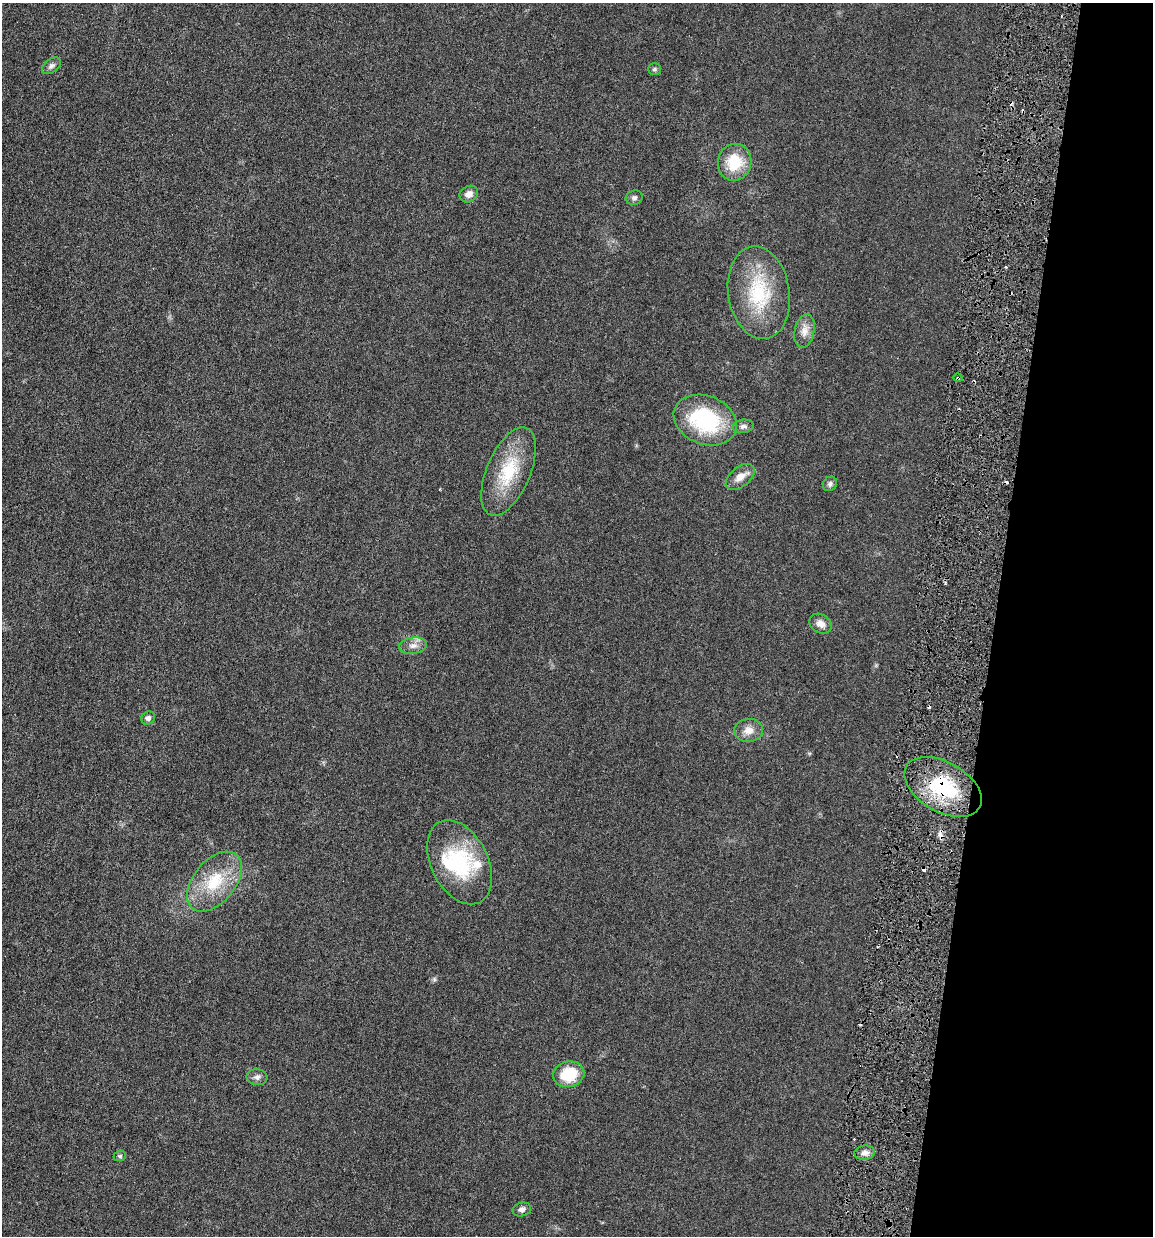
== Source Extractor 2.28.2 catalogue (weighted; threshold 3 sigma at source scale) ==
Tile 8 of 4 x 4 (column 4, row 2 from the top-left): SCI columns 3678-4828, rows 2488-3721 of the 4951 x 5000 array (HDU 1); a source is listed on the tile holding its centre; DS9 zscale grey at full resolution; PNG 1155 x 1238 px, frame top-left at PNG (2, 3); each listed source drawn as its Kron ellipse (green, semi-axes under 4 px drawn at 4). Shown black and unused: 14% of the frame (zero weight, under 3 of 6 exposures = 1% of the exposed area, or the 3 px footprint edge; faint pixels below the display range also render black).
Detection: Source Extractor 2.28.2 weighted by HDU 2 'WHT'; one run over the whole footprint, this tile lists its part. Background 0.0394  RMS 0.0043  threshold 0.0178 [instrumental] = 3 sigma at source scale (4.09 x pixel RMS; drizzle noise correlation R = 1.36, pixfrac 0.8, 0.05/0.05 arcsec/px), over >= 5 px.
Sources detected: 33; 1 inside a brighter object's white glare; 6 cosmic-ray / hot-pixel residue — neither listed nor drawn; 1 inside a brighter listed object's ellipse — not listed separately; the other 25 listed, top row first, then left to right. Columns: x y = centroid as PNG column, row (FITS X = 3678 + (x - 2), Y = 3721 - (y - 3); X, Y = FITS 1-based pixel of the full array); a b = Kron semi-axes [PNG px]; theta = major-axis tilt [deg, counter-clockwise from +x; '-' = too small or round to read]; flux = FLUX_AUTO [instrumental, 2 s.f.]
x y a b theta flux
51 66 11 6 37 1.4
654 69 6 5 - 0.69
735 162 18 16 77 13
469 194 9 8 - 2.4
634 198 8 7 - 1.1
759 293 46 31 -81 25
804 331 17 9 78 3.4
958 378 4 3 - 0.42
705 420 32 24 -22 34
743 426 10 6 7 1.4
509 471 47 21 67 19
740 477 17 9 39 3.6
830 484 7 6 - 1.1
821 624 12 9 -30 2.6
413 646 14 8 7 2.5
148 718 7 6 - 1.2
748 730 14 11 5 3.8
943 787 42 25 -29 28
460 862 45 28 -63 30
214 882 35 21 50 17
569 1074 16 13 15 13
257 1077 10 8 -7 1.5
865 1153 10 7 5 1.9
120 1156 6 5 - 0.65
522 1209 9 6 15 1.3
Overlapping masked pixels (flux is a lower limit): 2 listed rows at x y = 958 378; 943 787